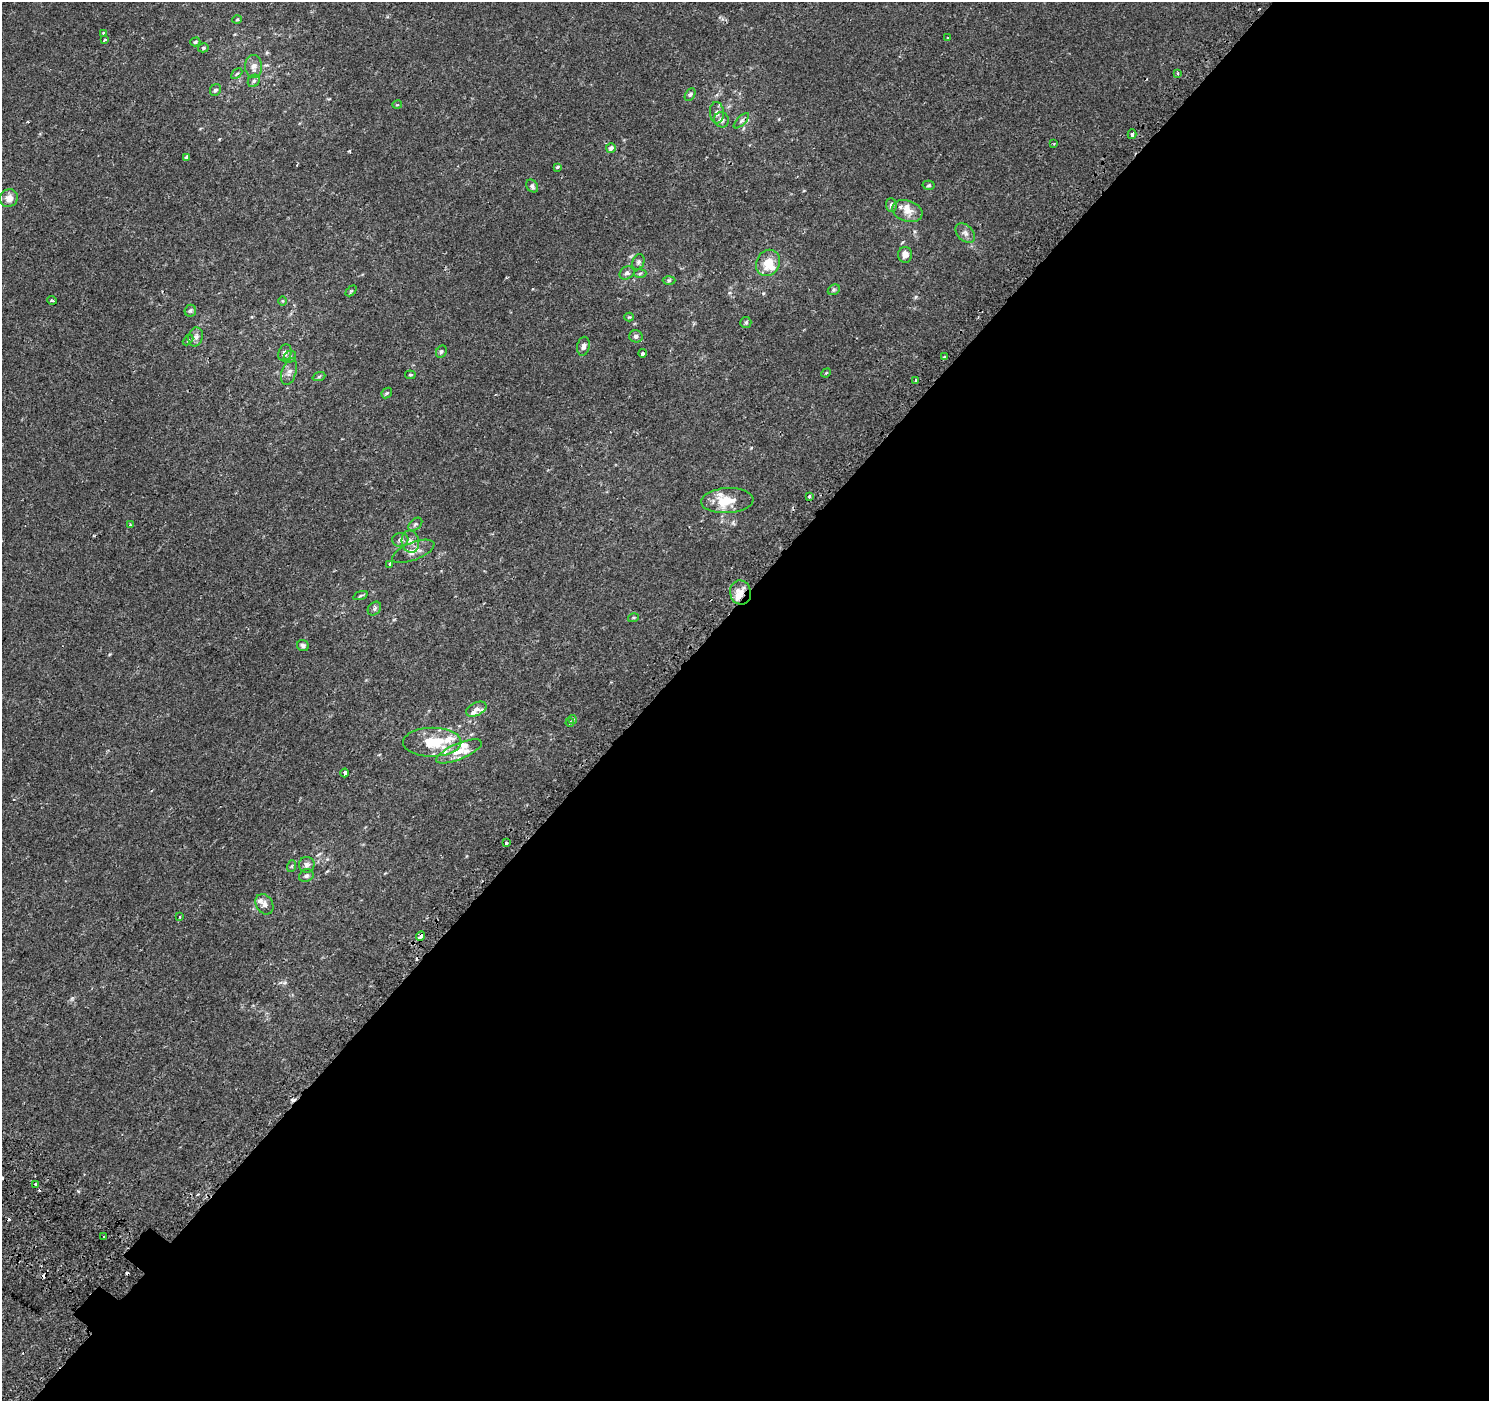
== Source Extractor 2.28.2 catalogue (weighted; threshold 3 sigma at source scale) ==
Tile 12 of 4 x 4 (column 4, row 3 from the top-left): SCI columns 4536-6022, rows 1700-3098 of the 6086 x 6113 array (HDU 1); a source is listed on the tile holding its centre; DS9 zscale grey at full resolution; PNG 1491 x 1403 px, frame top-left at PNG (2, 2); each listed source drawn as its Kron ellipse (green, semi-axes under 4 px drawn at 4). Shown black and unused: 56% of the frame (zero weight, under 2 of 3 exposures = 3% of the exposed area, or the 3 px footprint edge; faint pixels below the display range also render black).
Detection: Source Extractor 2.28.2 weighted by HDU 2 'WHT'; one run over the whole footprint, this tile lists its part. Background 3.13e-04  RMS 0.0027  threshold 0.0122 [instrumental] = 3 sigma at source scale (4.5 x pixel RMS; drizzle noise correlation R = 1.50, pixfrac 1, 0.0396/0.0396 arcsec/px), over >= 5 px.
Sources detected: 104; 6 cosmic-ray / hot-pixel residue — neither listed nor drawn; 15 inside a brighter listed object's ellipse — not listed separately; the other 83 listed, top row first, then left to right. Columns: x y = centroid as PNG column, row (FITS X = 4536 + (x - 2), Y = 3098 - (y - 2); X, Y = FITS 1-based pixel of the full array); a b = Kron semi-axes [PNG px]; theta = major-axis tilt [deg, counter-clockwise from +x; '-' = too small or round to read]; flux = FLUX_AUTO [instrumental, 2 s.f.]
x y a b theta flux
237 19 5 3 - 0.23
103 33 4 3 - 0.45
948 37 3 3 - 0.29
105 39 3 3 - 0.58
195 42 5 4 - 0.37
203 48 5 4 - 0.41
254 66 11 8 -89 1.7
1177 73 3 3 - 0.84
237 74 6 4 45 0.38
254 81 7 5 45 0.52
215 90 6 5 - 0.62
690 95 7 4 63 0.5
397 105 5 3 - 0.22
717 113 10 7 -86 1
722 120 8 7 - 1.1
741 121 10 4 45 0.65
1132 134 5 3 - 0.95
1054 144 3 3 - 0.23
611 148 5 5 - 1.1
187 157 4 3 - 1
557 167 3 3 - 0.79
929 185 6 4 3 0.36
532 186 7 5 -50 0.66
9 198 9 8 - 2
891 205 7 5 -87 0.64
907 211 15 10 -17 2.5
965 233 11 7 -45 1.1
905 255 8 7 - 1.4
638 262 8 6 68 0.58
768 263 14 11 60 4.2
627 273 8 6 31 0.7
640 273 6 4 4 0.4
669 281 6 4 2 0.39
834 290 6 4 29 0.41
351 291 6 4 44 0.31
52 300 5 3 - 0.23
283 301 5 3 - 0.26
190 311 6 5 - 0.46
629 317 5 4 - 0.28
746 322 5 5 - 0.47
636 336 7 6 - 0.79
196 337 9 7 76 1.1
188 340 6 4 44 0.31
583 346 9 6 79 0.87
441 352 6 5 - 0.44
285 353 9 6 71 1
642 353 4 3 - 2
290 357 7 5 45 0.5
944 357 3 3 - 1.1
289 372 13 7 72 1.2
826 373 5 4 - 0.26
410 375 5 4 - 0.28
319 376 6 4 21 0.42
916 380 3 3 - 1.1
387 393 6 4 45 0.34
809 497 3 3 - 0.81
727 501 26 12 3 4.7
415 524 8 5 39 0.55
130 525 4 3 - 0.31
400 540 8 7 - 0.83
410 542 11 8 -79 1.5
413 551 22 8 22 2.3
390 565 3 3 - 2.3
740 593 12 10 -77 2.7
360 596 7 3 19 0.34
374 609 7 6 - 0.72
633 618 5 3 - 0.28
303 646 6 5 - 0.66
476 709 11 6 26 1.1
572 719 4 3 - 0.34
570 722 4 3 - 0.29
432 742 29 14 0 8.3
459 751 24 8 23 3.1
345 773 4 3 - 0.74
506 843 4 3 - 0.74
307 865 8 7 - 0.95
292 866 6 4 71 0.3
306 876 7 6 - 0.59
264 904 11 8 -59 1.2
180 917 3 2 - 0.28
421 936 5 3 - 1.5
36 1184 4 3 - 1.4
104 1237 3 3 - 1.3
Overlapping masked pixels (flux is a lower limit): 4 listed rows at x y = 741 121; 740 593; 421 936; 36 1184